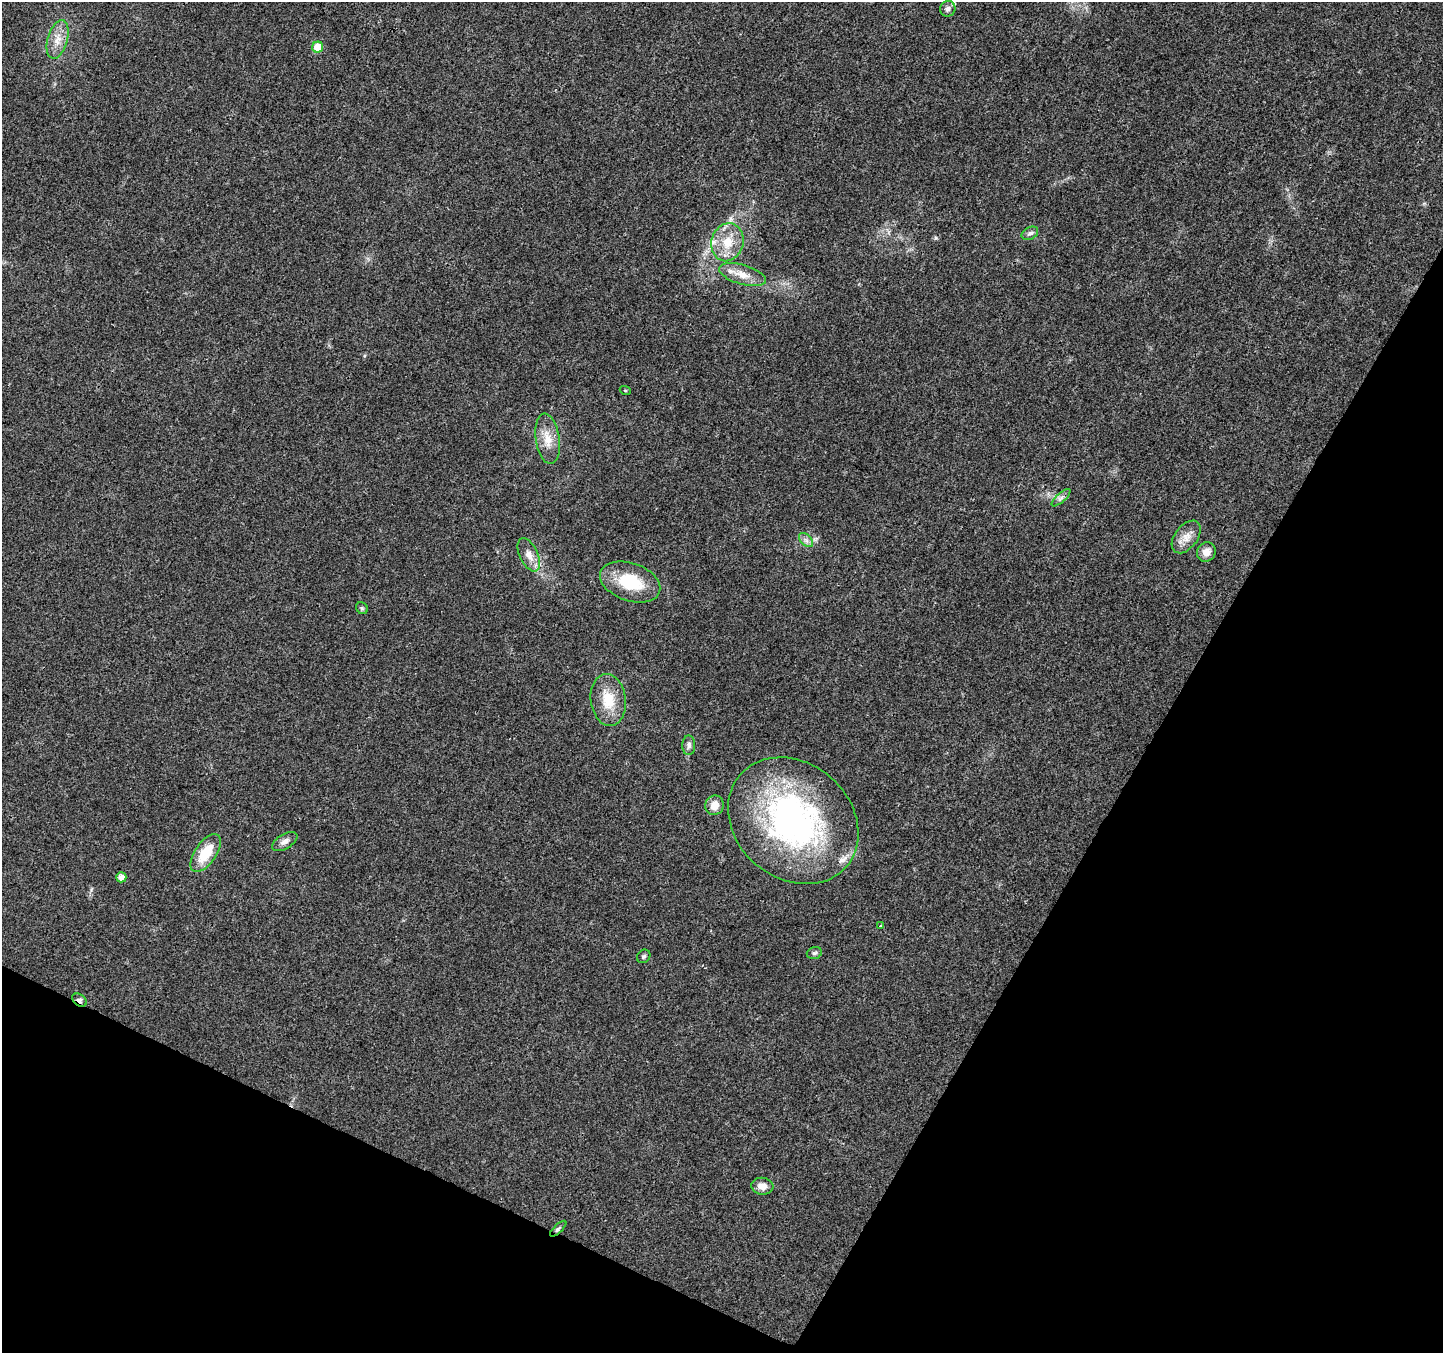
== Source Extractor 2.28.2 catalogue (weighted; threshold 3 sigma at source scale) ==
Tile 15 of 4 x 4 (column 3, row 4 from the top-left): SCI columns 2891-4331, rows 267-1617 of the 5773 x 5868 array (HDU 1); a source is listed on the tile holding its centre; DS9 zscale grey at full resolution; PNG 1445 x 1355 px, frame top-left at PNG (2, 2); each listed source drawn as its Kron ellipse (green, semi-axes under 4 px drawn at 4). Shown black and unused: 27% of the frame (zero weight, under 3 of 4 exposures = <1% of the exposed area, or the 3 px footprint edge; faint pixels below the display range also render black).
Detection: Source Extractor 2.28.2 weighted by HDU 2 'WHT'; one run over the whole footprint, this tile lists its part. Background 0.0174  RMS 0.0028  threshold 0.0127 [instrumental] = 3 sigma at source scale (4.5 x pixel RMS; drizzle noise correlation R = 1.50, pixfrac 1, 0.0396/0.0396 arcsec/px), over >= 5 px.
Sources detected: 31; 3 inside a brighter listed object's ellipse — not listed separately; the other 28 listed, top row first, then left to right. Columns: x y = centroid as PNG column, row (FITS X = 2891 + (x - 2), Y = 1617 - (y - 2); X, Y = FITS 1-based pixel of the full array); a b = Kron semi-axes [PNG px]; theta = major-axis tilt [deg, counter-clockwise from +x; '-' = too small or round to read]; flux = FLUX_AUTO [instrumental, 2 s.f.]
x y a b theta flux
948 9 8 7 - 0.99
58 39 20 10 74 3.6
318 47 5 5 - 5.8
1030 233 9 6 27 0.88
727 242 19 16 73 6.7
742 275 24 9 -16 4.1
625 390 6 3 -19 0.27
548 439 25 12 -81 4.7
1061 498 12 4 42 0.94
1186 537 19 11 52 3.1
806 540 9 5 -45 0.96
1206 552 10 9 - 2.3
529 555 18 9 -64 2.8
630 582 31 19 -19 13
362 608 6 5 - 0.48
608 700 26 17 -82 7.7
689 745 10 6 89 1
714 805 10 9 - 3
793 821 70 57 -41 86
285 841 14 7 30 1.4
206 853 22 10 56 8.5
121 877 5 5 - 1.9
880 926 4 3 - 0.26
814 953 8 5 16 0.63
644 956 7 6 - 0.54
79 1000 8 5 -35 0.91
762 1186 11 8 -6 2.3
558 1229 10 4 44 0.6
Overlapping masked pixels (flux is a lower limit): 1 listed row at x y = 79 1000